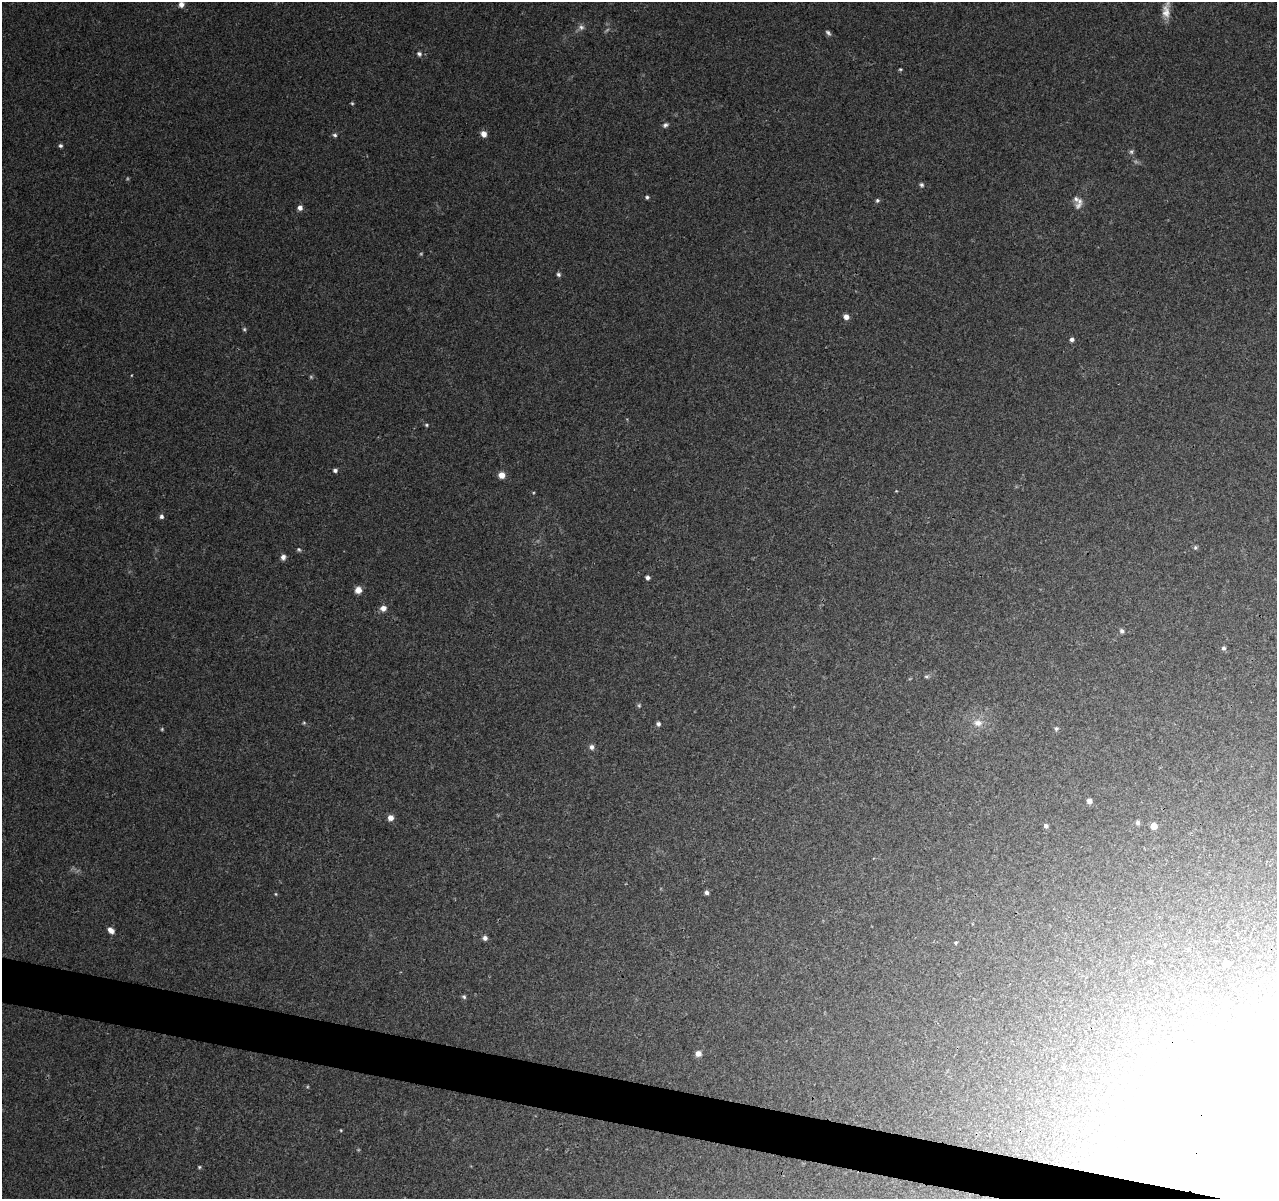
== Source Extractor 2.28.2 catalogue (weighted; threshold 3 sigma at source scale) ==
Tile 6 of 4 x 4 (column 2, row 2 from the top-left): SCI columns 1286-2560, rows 2681-3877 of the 5117 x 5298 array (HDU 1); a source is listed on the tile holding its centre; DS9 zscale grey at full resolution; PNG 1279 x 1201 px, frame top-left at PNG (2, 2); no overlay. Shown black and unused: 3% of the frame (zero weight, under 3 of 4 exposures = <1% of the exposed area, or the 3 px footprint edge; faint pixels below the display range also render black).
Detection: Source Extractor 2.28.2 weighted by HDU 2 'WHT'; one run over the whole footprint, this tile lists its part. Background 0.0078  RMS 0.0023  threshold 0.0102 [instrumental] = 3 sigma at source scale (4.5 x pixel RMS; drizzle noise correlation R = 1.50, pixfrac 1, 0.0396/0.0396 arcsec/px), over >= 5 px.
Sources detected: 68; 9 too faint to see at this stretch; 3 inside a brighter object's white glare — not listed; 2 inside a brighter listed object's ellipse — not listed separately; the other 54 listed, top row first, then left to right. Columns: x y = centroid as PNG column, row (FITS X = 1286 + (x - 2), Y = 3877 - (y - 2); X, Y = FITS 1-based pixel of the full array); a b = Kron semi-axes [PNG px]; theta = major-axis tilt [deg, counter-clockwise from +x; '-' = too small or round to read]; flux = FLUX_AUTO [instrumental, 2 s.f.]
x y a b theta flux
181 4 6 6 - 1.3
1166 11 22 9 86 2.7
581 27 9 8 - 0.92
828 33 8 5 -51 0.57
419 54 7 6 - 0.63
900 69 4 4 - 0.28
665 125 8 5 34 0.59
484 134 6 5 - 1.5
335 135 6 5 - 0.45
60 146 5 5 - 0.47
921 185 6 5 - 0.46
647 197 5 4 - 0.41
877 200 5 5 - 0.41
1078 206 11 9 59 1.1
300 208 6 6 - 0.92
559 274 6 5 - 0.5
846 317 6 5 - 1.2
1072 339 5 5 - 0.63
426 425 5 4 - 0.31
335 470 5 4 - 0.53
502 475 6 6 - 2
161 516 6 5 - 0.63
1195 547 6 5 - 0.38
299 549 7 4 -48 0.38
283 557 6 5 - 0.98
648 578 5 4 - 0.61
358 590 6 6 - 2.3
383 608 7 6 - 1.4
1122 631 6 5 - 0.57
1224 648 6 5 - 0.49
926 676 8 4 0 0.38
639 705 6 5 - 0.36
304 723 5 4 - 0.26
978 723 13 9 -7 2.1
658 724 5 4 - 0.58
1056 729 6 6 - 0.49
592 747 7 6 - 0.79
1089 801 5 5 - 0.98
390 818 6 6 - 1.4
1138 823 5 5 - 0.59
1046 826 5 5 - 0.54
1154 826 6 5 - 1.9
706 892 5 4 - 0.65
276 894 4 4 - 0.23
111 930 8 6 -43 1.2
485 938 6 5 - 0.82
956 943 4 4 - 0.3
1150 962 5 4 - 0.29
1227 964 5 4 - 1.1
464 997 6 5 - 0.43
1194 1022 6 3 -18 0.28
698 1054 6 6 - 1.4
1190 1158 21 11 52 4.3
199 1167 4 4 - 0.28
Overlapping masked pixels (flux is a lower limit): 1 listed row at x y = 1190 1158